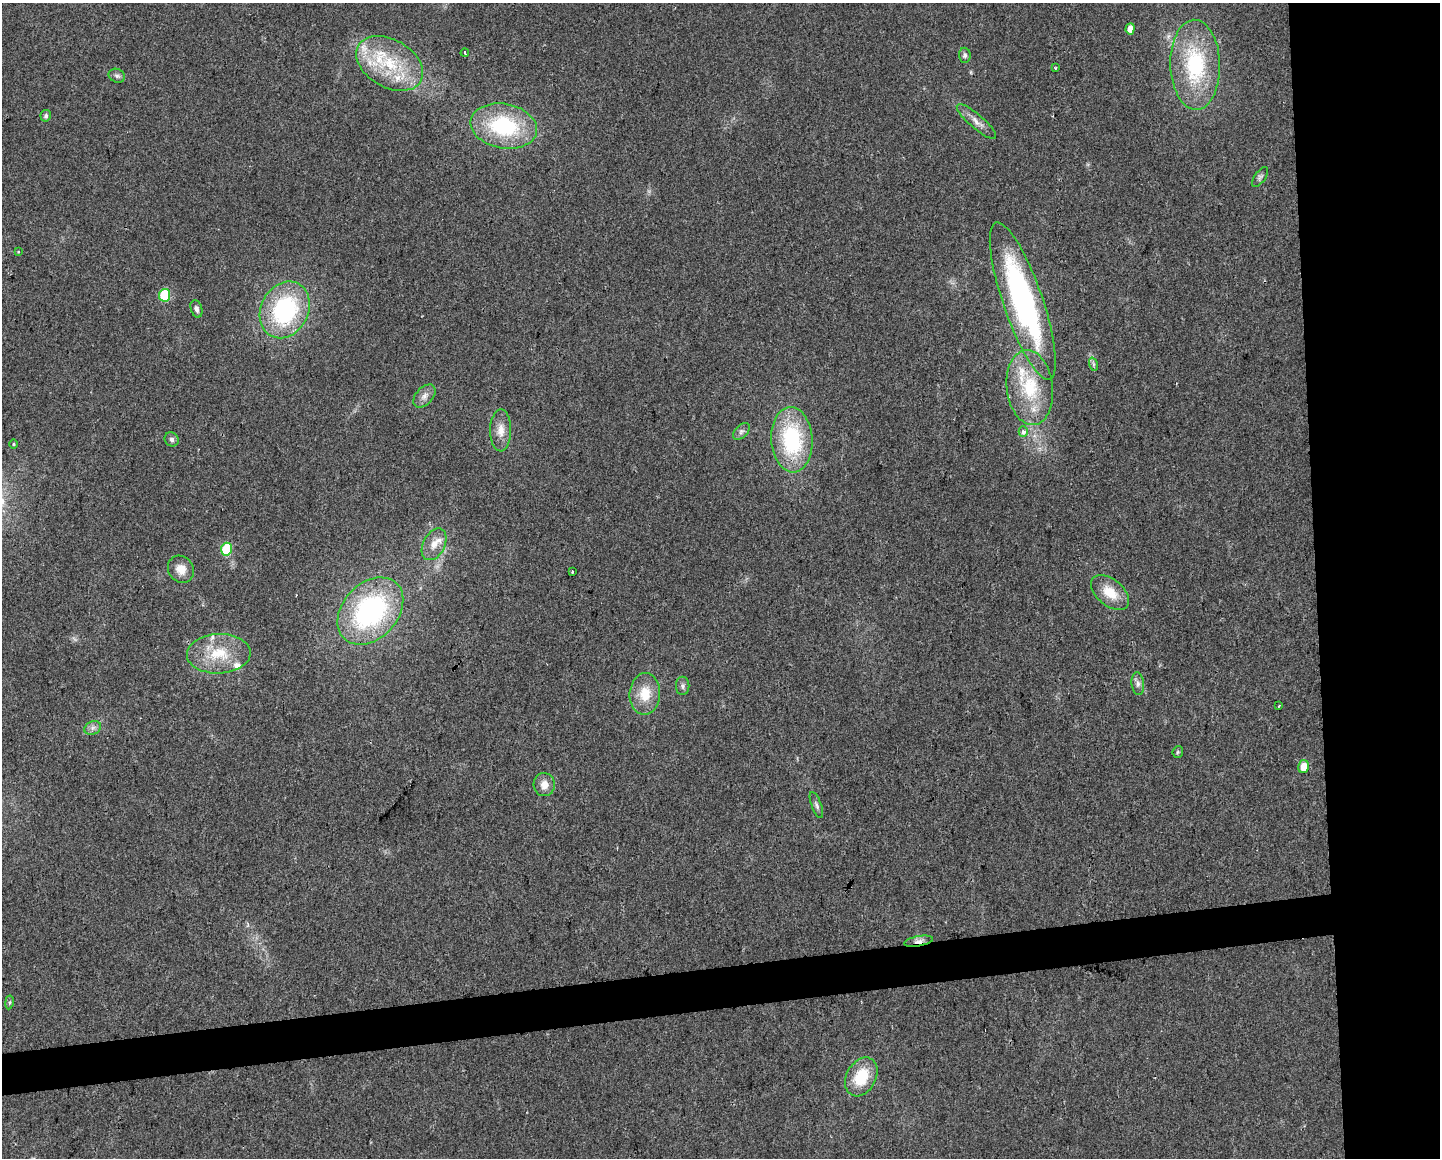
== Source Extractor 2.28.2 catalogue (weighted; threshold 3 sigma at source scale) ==
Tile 6 of 3 x 4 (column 3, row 2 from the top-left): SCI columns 2888-4325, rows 2313-3468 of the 4379 x 4624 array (HDU 1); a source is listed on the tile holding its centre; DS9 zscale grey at full resolution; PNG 1442 x 1160 px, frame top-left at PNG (2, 3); each listed source drawn as its Kron ellipse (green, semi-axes under 4 px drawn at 4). Shown black and unused: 12% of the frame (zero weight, under 2 of 3 exposures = <1% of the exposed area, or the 3 px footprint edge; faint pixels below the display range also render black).
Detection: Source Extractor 2.28.2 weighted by HDU 2 'WHT'; one run over the whole footprint, this tile lists its part. Background 0.0451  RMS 0.0067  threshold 0.0301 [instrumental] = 3 sigma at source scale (4.5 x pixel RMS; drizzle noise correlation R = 1.50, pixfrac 1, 0.0396/0.0396 arcsec/px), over >= 5 px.
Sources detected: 52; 8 inside a brighter listed object's ellipse — not listed separately; the other 44 listed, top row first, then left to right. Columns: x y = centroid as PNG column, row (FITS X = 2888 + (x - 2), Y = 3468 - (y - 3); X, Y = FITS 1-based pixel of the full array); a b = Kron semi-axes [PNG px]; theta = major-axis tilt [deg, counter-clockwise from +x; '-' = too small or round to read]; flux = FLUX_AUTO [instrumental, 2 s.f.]
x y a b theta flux
1130 29 5 4 - 5.3
465 53 4 2 - 0.99
965 55 7 6 - 1.7
390 63 36 24 -30 42
1195 65 45 25 -88 65
1055 68 4 2 - 0.61
117 76 8 6 -23 2.1
46 116 6 5 - 1.6
976 121 25 7 -41 5.8
504 126 33 22 -10 61
1260 177 11 5 55 1.8
18 251 4 3 - 0.76
165 295 6 5 - 38
1023 301 83 19 -71 170
196 309 9 5 -73 2.2
285 310 29 23 62 84
1093 364 7 4 -72 1.4
1030 387 37 23 -83 39
424 396 13 8 47 4.1
501 430 21 10 89 8
741 431 10 6 45 2.2
1023 432 5 4 - 2.9
172 439 7 6 - 1.9
792 440 33 20 -86 66
14 444 5 3 - 0.71
434 544 17 11 63 7.9
226 549 6 5 - 35
181 569 14 12 -54 7.4
572 572 3 2 - 1.2
1110 593 22 13 -39 14
370 611 38 27 47 120
219 654 32 20 2 25
1138 684 11 6 -84 2.8
683 686 9 6 -90 2.1
645 694 21 15 86 16
1279 706 4 2 - 0.51
93 728 9 6 22 2.6
1178 752 6 5 - 1.1
1303 767 6 5 - 9.5
544 785 11 10 - 6.2
816 805 14 5 -69 2.2
919 941 15 5 10 3.8
9 1002 7 3 81 1
861 1077 21 14 61 25
Overlapping masked pixels (flux is a lower limit): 1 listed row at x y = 919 941